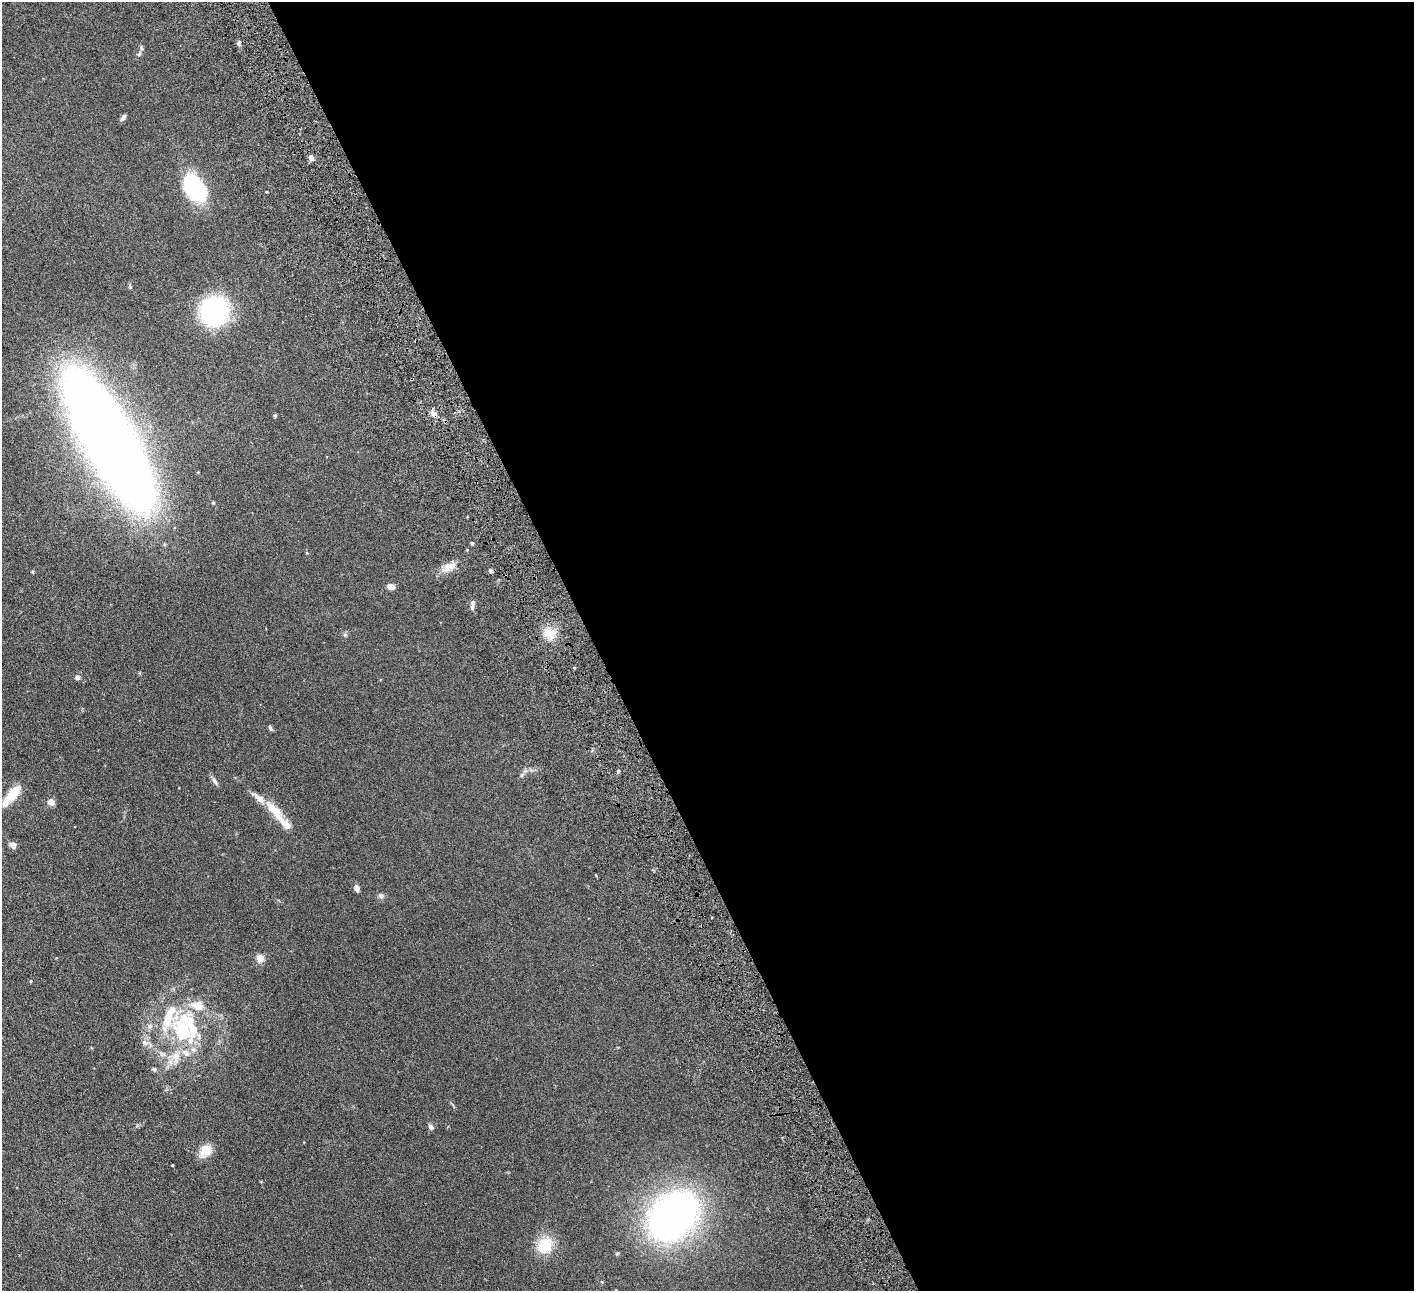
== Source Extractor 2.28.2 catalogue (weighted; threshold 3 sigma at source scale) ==
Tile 8 of 4 x 4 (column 4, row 2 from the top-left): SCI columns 4295-5706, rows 2768-4056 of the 5760 x 5666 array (HDU 1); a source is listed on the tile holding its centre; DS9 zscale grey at full resolution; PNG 1416 x 1293 px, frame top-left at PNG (2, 2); no overlay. Shown black and unused: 58% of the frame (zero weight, under 4 of 8 exposures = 3% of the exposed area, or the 3 px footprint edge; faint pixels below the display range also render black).
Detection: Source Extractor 2.28.2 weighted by HDU 2 'WHT'; one run over the whole footprint, this tile lists its part. Background 0.0702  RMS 0.0061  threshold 0.0251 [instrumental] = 3 sigma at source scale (4.09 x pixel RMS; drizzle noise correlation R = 1.36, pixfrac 0.8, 0.05/0.05 arcsec/px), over >= 5 px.
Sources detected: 48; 12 inside a brighter listed object's ellipse — not listed separately; the other 36 listed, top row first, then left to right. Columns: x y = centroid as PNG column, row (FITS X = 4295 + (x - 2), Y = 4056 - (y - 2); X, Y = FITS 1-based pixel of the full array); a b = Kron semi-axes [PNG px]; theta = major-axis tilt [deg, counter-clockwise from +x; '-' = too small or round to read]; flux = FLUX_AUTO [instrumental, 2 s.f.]
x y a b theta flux
239 43 6 5 - 1.1
142 48 9 4 -67 0.92
123 118 8 5 53 1.4
311 158 6 5 - 2.2
194 187 25 15 -52 60
215 311 29 28 - 58
434 414 7 6 - 2.1
275 415 5 4 - 0.58
109 440 96 27 -61 1200
449 567 18 10 26 4.9
491 571 5 4 - 1.1
391 586 8 6 -10 3
472 607 8 5 89 1.2
550 633 16 12 -45 7.1
345 635 5 5 - 0.69
77 677 7 5 14 1.2
270 728 9 4 -65 0.77
215 781 11 5 -56 1.6
12 795 29 9 50 11
51 802 7 6 - 3.2
273 809 29 10 -45 11
12 845 9 7 -27 2.1
357 888 7 5 -62 2.2
381 896 8 6 -17 1.4
260 958 5 4 - 15
31 981 4 4 - 0.42
150 1026 7 6 - 1.5
183 1031 46 32 -77 45
145 1042 10 7 -37 2.2
154 1069 6 5 - 0.82
431 1127 7 6 - 1.3
206 1150 16 14 43 6.8
172 1165 3 2 - 0.38
673 1216 53 40 47 190
544 1246 21 18 43 13
617 1253 5 4 - 0.77
Overlapping masked pixels (flux is a lower limit): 1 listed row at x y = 434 414
Unlisted compact peaks at least as high as the median listed source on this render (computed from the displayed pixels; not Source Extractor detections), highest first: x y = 618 771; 472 543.